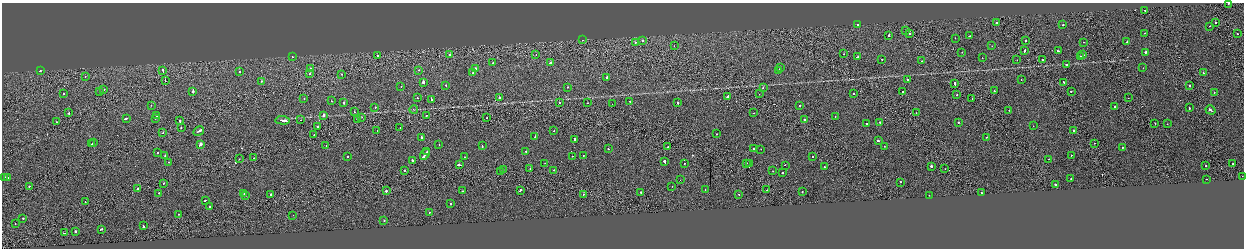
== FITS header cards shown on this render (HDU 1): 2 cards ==
NAXIS1  =                 2484
NAXIS2  =                  492

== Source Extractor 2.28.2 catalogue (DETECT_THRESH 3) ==
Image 2484 x 492 px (HDU 1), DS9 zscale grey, zoomed out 1/2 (1 PNG px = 2 x 2 image px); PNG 1246 x 250 px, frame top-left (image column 1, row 491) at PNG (2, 3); each listed source drawn as its Kron ellipse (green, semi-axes under 4 px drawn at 4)
Background -0.00144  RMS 0.063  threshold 0.188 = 3 sigma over >= 5 px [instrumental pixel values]
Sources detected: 250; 20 cannot appear on this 1/2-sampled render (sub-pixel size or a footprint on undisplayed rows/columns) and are neither listed nor drawn; the other 230 listed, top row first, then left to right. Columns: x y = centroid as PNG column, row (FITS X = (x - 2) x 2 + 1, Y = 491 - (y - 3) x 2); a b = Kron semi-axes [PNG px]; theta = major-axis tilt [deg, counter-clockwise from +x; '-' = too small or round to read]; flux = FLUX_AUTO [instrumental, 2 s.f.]
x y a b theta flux
1228 3 2 1 - 68
1145 10 2 1 - 40
1215 22 2 2 - 75
996 23 2 1 - 92
857 24 2 2 - 58
1063 25 2 2 - 70
1210 26 2 2 - 37
906 31 2 1 - 93
910 33 2 2 - 38
1144 33 2 1 - 15
1237 34 2 1 - 15
889 35 2 2 - 220
970 36 3 2 - 100
955 38 2 2 - 26
583 40 2 2 - 22
1025 40 2 2 - 41
642 41 2 2 - 73
635 42 2 2 - 43
1083 42 2 1 - 20
1127 42 2 2 - 73
674 46 2 1 - 14
992 46 2 1 - 15
1024 51 3 1 - 110
1058 51 3 2 - 100
962 52 2 1 - 21
1146 52 3 2 - 460
450 54 2 2 - 58
844 54 2 1 - 22
377 55 2 2 - 42
536 55 2 1 - 28
1083 55 2 2 - 160
1080 56 2 1 - 130
292 57 2 2 - 27
858 57 4 2 - 200
982 58 2 1 - 55
882 59 2 2 - 37
1017 60 2 1 - 24
1043 60 2 1 - 38
922 61 2 2 - 42
492 63 2 1 - 59
550 63 2 2 - 130
1066 65 2 2 - 34
310 68 2 2 - 25
780 68 2 2 - 210
1143 68 2 2 - 16
476 69 2 2 - 75
419 70 2 2 - 23
779 70 2 2 - 200
40 71 2 2 - 150
163 71 4 2 - 140
239 72 2 2 - 37
473 73 2 1 - 22
1203 73 2 2 - 73
310 74 2 2 - 63
341 74 2 1 - 30
85 76 2 1 - 29
607 77 2 2 - 38
907 79 2 2 - 110
165 80 2 1 - 61
1021 80 2 2 - 29
261 81 2 2 - 31
423 82 2 2 - 280
1064 82 2 2 - 56
955 83 3 2 - 94
446 85 2 2 - 26
1189 85 2 1 - 300
401 86 2 2 - 31
567 87 2 2 - 40
763 88 2 1 - 36
104 90 2 2 - 42
193 91 3 2 - 140
994 91 2 2 - 42
1071 91 2 2 - 260
100 92 2 2 - 19
902 92 2 2 - 110
1214 92 2 2 - 45
63 93 2 2 - 28
759 94 2 1 - 15
853 94 2 1 - 85
956 95 2 2 - 39
727 96 3 2 - 130
304 98 2 1 - 23
417 98 2 2 - 39
499 98 2 2 - 120
1128 98 2 1 - 29
431 99 3 2 - 130
972 99 2 1 - 31
331 101 2 2 - 38
630 101 2 2 - 46
344 102 2 2 - 430
559 103 2 1 - 35
588 103 2 1 - 34
678 103 2 2 - 250
612 104 2 2 - 18
151 105 2 2 - 40
800 106 2 2 - 37
1114 106 2 2 - 46
375 107 2 2 - 57
1189 108 2 1 - 71
414 110 4 2 - 8.7
1009 110 2 1 - 33
1210 110 5 2 - 200
354 112 2 1 - 43
69 113 2 1 - 190
754 113 2 2 - 9.5
916 113 2 1 - 45
157 115 2 2 - 22
323 115 2 2 - 320
426 116 2 2 - 42
362 117 2 1 - 45
835 117 2 2 - 23
126 118 3 2 - 140
155 118 2 2 - 26
487 118 2 1 - 38
357 119 2 1 - 39
283 120 7 2 -5 280
301 120 2 2 - 18
804 120 2 2 - 84
180 121 2 2 - 320
57 122 2 1 - 23
880 122 2 2 - 90
958 122 2 2 - 160
867 123 2 1 - 54
1155 123 2 1 - 18
1167 124 2 2 - 66
317 126 2 2 - 75
1033 126 2 1 - 19
400 127 2 1 - 26
181 128 2 2 - 120
1073 130 2 1 - 79
199 131 6 2 30 190
377 131 2 1 - 23
554 131 2 2 - 23
163 133 2 2 - 44
314 134 2 1 - 27
717 134 2 1 - 35
421 137 2 2 - 58
535 137 2 2 - 190
987 137 2 2 - 24
574 140 3 2 - 260
878 141 2 2 - 90
93 143 2 2 - 71
1094 143 2 2 - 23
92 144 2 2 - 68
200 145 3 2 - 760
439 145 2 1 - 53
326 146 2 2 - 58
482 146 3 2 - 130
884 146 2 2 - 34
668 147 2 2 - 31
1122 147 2 2 - 35
608 149 2 2 - 35
753 149 2 2 - 39
761 149 2 1 - 27
427 151 3 2 - 130
526 151 2 2 - 56
157 152 2 2 - 33
425 154 6 2 54 410
165 155 2 2 - 39
1071 155 2 2 - 65
347 156 2 2 - 30
572 156 2 2 - 29
583 156 2 2 - 13
813 156 2 2 - 50
464 157 2 2 - 21
254 158 2 2 - 41
239 159 2 1 - 29
1049 159 2 1 - 16
413 160 3 2 - 110
664 161 2 2 - 190
168 162 2 2 - 18
545 163 2 1 - 15
685 163 2 2 - 46
746 163 2 2 - 60
749 163 2 2 - 14
1233 164 2 2 - 170
459 165 4 2 - 180
785 165 2 2 - 50
931 166 2 2 - 140
1205 166 2 2 - 41
824 167 2 2 - 70
530 169 2 2 - 66
945 169 2 1 - 17
404 170 2 2 - 61
503 170 2 1 - 63
554 170 2 2 - 81
501 171 2 2 - 55
773 171 2 2 - 28
783 173 2 2 - 230
1242 176 2 1 - 18
4 177 4 2 - 260
8 177 2 2 - 93
1071 179 2 2 - 38
1206 179 2 1 - 12
680 180 2 1 - 13
901 182 2 2 - 37
164 183 2 1 - 20
1055 184 2 2 - 110
29 186 2 1 - 130
672 186 2 1 - 29
137 189 2 2 - 93
705 189 2 2 - 14
520 190 3 2 - 110
767 190 2 2 - 120
386 191 2 2 - 110
462 191 2 2 - 43
641 192 2 2 - 68
802 192 2 2 - 66
159 193 2 1 - 96
244 193 2 2 - 28
981 193 2 2 - 47
583 194 2 1 - 120
739 194 2 2 - 31
245 195 2 2 - 30
270 195 2 2 - 270
929 195 2 2 - 32
205 200 2 2 - 61
85 202 2 1 - 27
451 204 2 2 - 65
210 207 2 2 - 55
429 212 2 2 - 42
179 214 2 2 - 34
293 215 2 1 - 3.3
23 218 2 2 - 67
384 221 2 2 - 72
15 224 2 1 - 34
143 226 3 2 - 120
101 229 3 2 - 86
75 231 2 2 - 170
65 233 3 1 - 120
At the frame edge (FLAGS 8, measured only in part): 2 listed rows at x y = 1228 3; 4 177
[20 sub-pixel or undisplayed-footprint detections neither listed nor drawn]